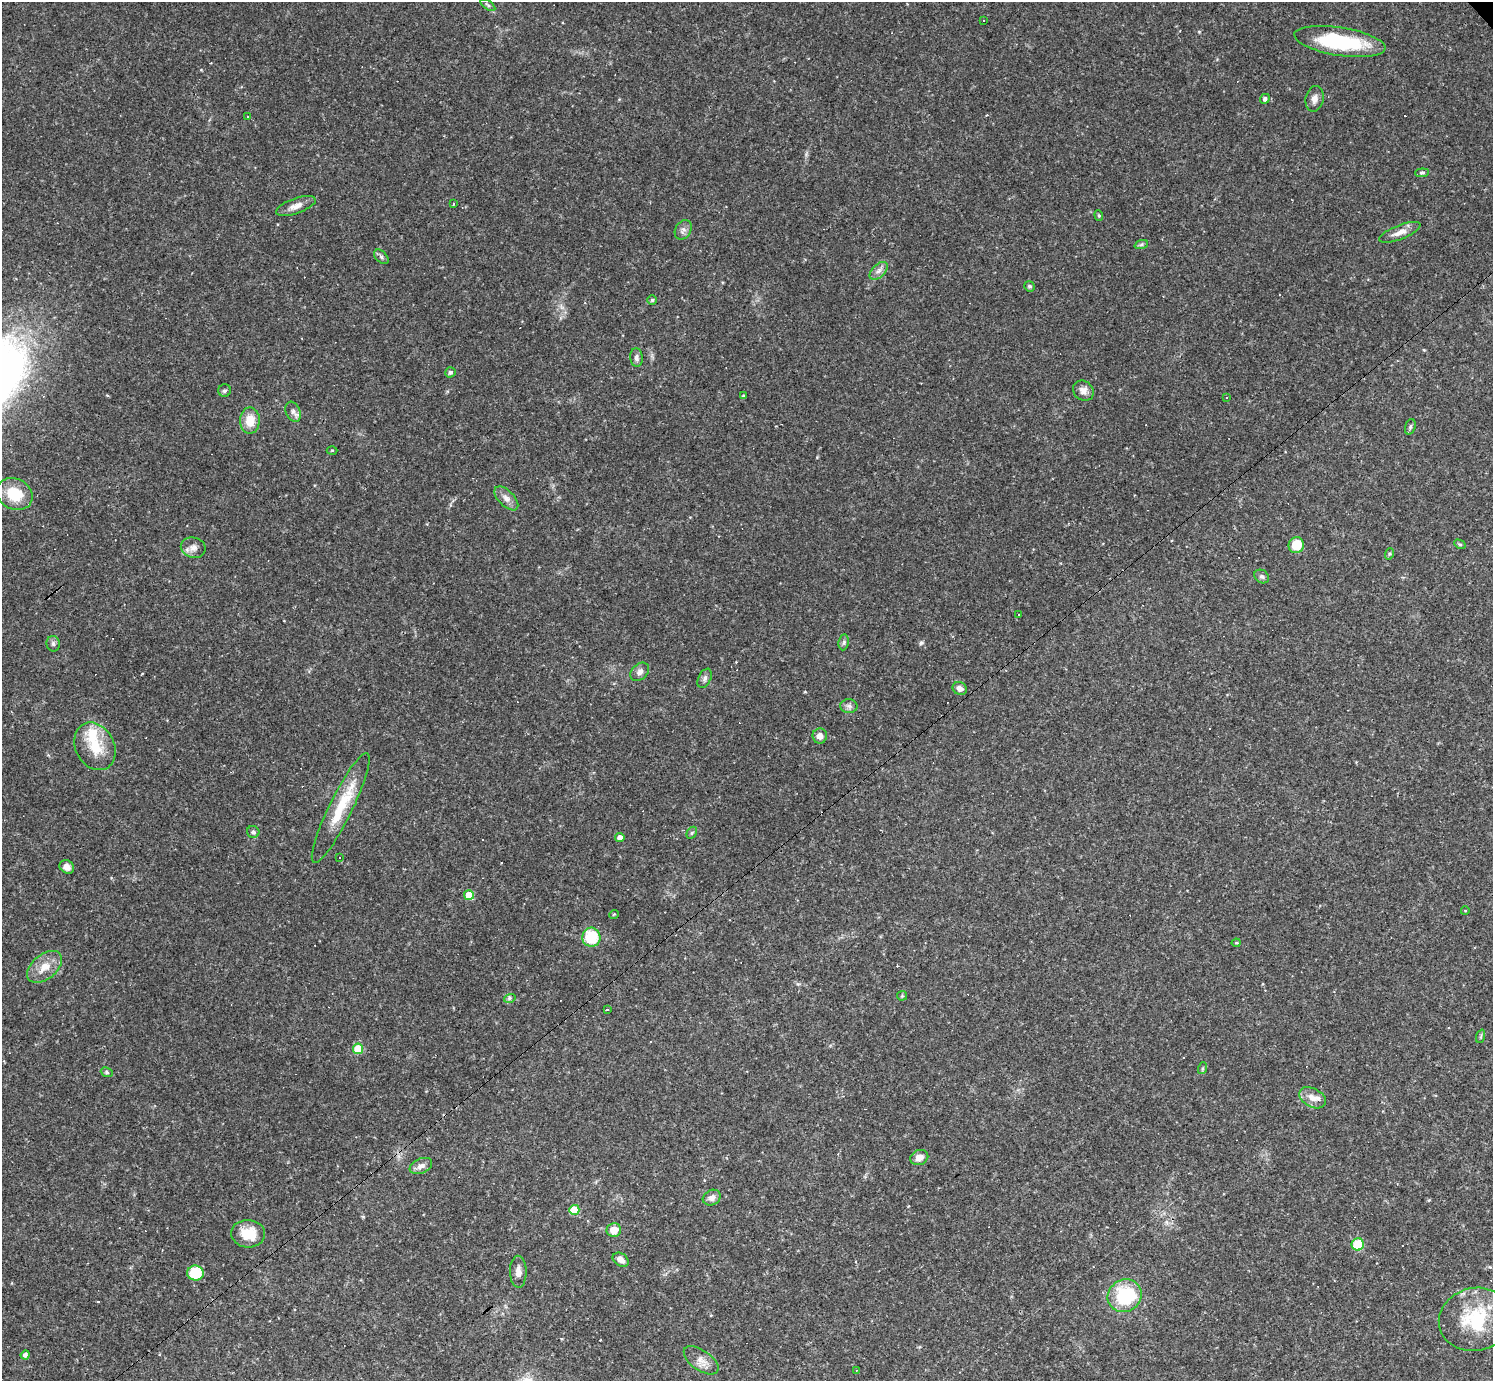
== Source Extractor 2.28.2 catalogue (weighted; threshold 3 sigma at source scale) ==
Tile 7 of 4 x 4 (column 3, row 2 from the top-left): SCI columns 2989-4479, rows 3050-4428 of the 5974 x 5972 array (HDU 1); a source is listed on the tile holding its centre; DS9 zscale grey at full resolution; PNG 1495 x 1383 px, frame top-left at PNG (2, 2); each listed source drawn as its Kron ellipse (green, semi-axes under 4 px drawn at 4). Shown black and unused: <1% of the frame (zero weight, under 2 of 3 exposures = <1% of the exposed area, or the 3 px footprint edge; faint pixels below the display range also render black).
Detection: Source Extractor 2.28.2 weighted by HDU 2 'WHT'; one run over the whole footprint, this tile lists its part. Background 0.0633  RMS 0.0061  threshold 0.0274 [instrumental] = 3 sigma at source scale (4.5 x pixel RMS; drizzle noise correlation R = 1.50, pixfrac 1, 0.05/0.05 arcsec/px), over >= 5 px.
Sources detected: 104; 23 cosmic-ray / hot-pixel residue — neither listed nor drawn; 3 inside a brighter listed object's ellipse — not listed separately; the other 78 listed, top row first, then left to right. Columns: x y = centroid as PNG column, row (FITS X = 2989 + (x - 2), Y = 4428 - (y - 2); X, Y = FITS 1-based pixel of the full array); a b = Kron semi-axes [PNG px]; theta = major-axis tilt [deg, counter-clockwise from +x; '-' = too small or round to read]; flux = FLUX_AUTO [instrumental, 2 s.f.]
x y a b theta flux
488 5 8 4 -35 1.2
983 20 3 3 - 3.3
1340 41 46 14 -9 48
1265 99 5 4 - 1.8
1314 99 13 9 78 3.5
247 117 3 2 - 0.55
1422 173 7 4 4 1.1
454 204 3 3 - 2.1
296 206 21 7 20 4.9
1099 215 5 4 - 0.8
683 230 10 7 58 2.5
1400 232 22 7 22 5.5
1141 245 7 4 19 1.1
381 257 8 5 -46 1.6
879 271 11 6 44 2.9
1029 286 5 5 - 0.97
652 300 5 4 - 0.81
636 358 9 6 -84 2.1
450 372 5 5 - 1.5
225 391 6 6 - 1.3
1083 391 11 9 -43 4
744 396 3 3 - 1.1
1227 398 3 2 - 0.78
293 412 10 7 -66 2.4
250 420 13 10 88 11
1410 427 8 5 72 1.1
332 450 5 3 - 0.51
15 494 18 15 -27 18
506 498 15 8 -45 3.6
1460 544 6 4 -28 0.88
1296 545 8 7 - 13
193 548 12 10 -13 4
1389 554 6 4 71 0.86
1262 576 8 6 -35 1.6
1018 614 3 2 - 0.71
844 642 8 5 82 1.3
53 644 8 6 -78 1.7
640 672 10 7 42 2.8
705 678 10 6 64 2
960 689 7 6 - 3
849 706 8 7 - 2.1
820 736 7 7 - 3.9
95 746 25 19 -63 19
341 808 61 11 64 26
253 832 6 6 - 1.9
692 833 6 4 59 0.94
620 837 4 4 - 3.7
339 857 2 2 - 0.65
67 867 7 6 - 3.5
469 895 5 5 - 15
1465 911 4 3 - 0.42
614 914 5 3 - 0.62
591 937 9 9 - 23
1236 943 4 4 - 0.95
45 967 20 12 39 9.1
902 996 5 5 - 0.73
510 998 6 4 16 1.2
607 1010 3 3 - 33
1481 1036 7 4 71 1
358 1049 5 5 - 22
1203 1068 6 4 71 0.84
107 1072 6 4 -23 0.96
1313 1098 14 9 -29 5.1
919 1157 9 7 21 4.7
421 1166 12 7 23 3.1
712 1198 9 7 28 3.1
574 1210 5 5 - 17
614 1230 7 7 - 6.1
248 1234 17 13 -3 14
1358 1244 6 6 - 21
621 1260 9 6 -35 3.5
518 1272 16 8 -88 3.9
195 1273 8 7 - 19
1125 1296 17 16 - 41
1475 1319 37 31 12 39
25 1355 5 4 - 2.2
701 1360 20 10 -35 5.5
856 1370 4 2 - 0.46
Unlisted compact peaks at least as high as the median listed source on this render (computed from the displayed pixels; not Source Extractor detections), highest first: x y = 921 643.